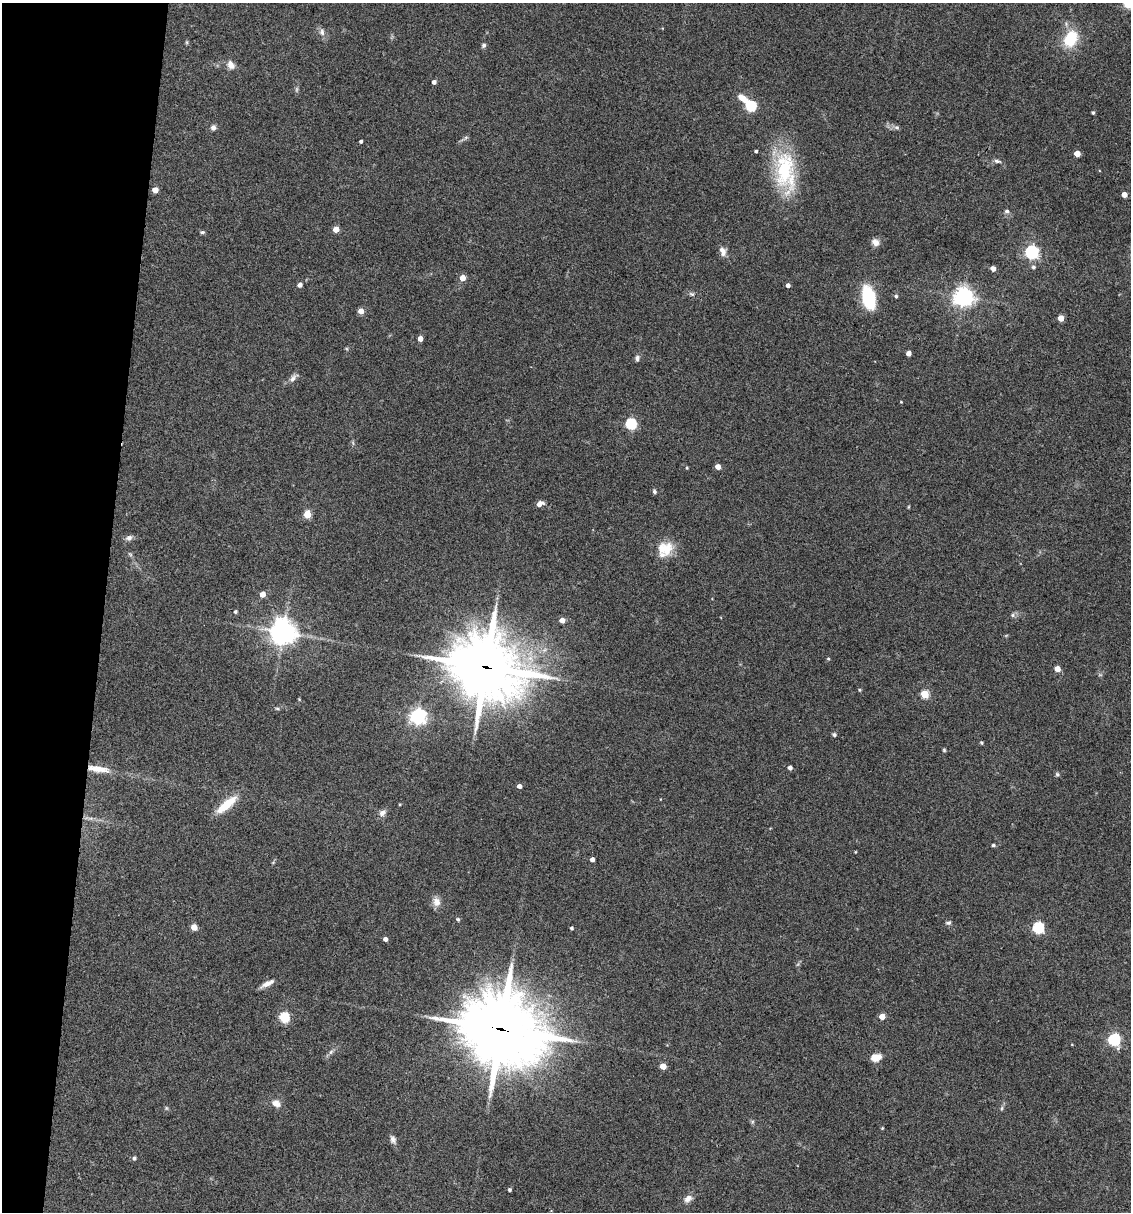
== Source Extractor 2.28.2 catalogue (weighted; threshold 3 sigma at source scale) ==
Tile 9 of 4 x 4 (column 1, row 3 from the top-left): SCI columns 234-1362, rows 1213-2422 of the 4864 x 4846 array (HDU 1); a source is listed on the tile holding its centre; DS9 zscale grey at full resolution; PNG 1133 x 1214 px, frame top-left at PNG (2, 3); no overlay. Shown black and unused: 9% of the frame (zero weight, under 3 of 4 exposures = <1% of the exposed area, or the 3 px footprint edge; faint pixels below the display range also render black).
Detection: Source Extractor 2.28.2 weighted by HDU 2 'WHT'; one run over the whole footprint, this tile lists its part. Background 0.127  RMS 0.0075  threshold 0.0338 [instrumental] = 3 sigma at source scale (4.5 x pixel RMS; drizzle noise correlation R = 1.50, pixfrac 1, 0.05/0.05 arcsec/px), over >= 5 px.
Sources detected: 100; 1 too faint to see at this stretch — not listed; the other 99 listed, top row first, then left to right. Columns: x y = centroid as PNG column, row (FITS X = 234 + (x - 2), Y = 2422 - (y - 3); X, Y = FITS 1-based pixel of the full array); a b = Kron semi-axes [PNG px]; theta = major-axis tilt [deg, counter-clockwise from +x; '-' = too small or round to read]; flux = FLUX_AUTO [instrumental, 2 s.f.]
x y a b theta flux
1128 3 10 7 89 14
322 32 10 7 -79 3
1070 39 20 14 66 25
187 42 6 4 -90 0.9
484 45 6 5 - 1.6
231 65 11 8 -60 5.2
434 82 4 4 - 2.8
750 106 11 5 -45 64
1093 112 4 3 - 1.1
896 127 8 4 -19 1.6
213 128 6 6 - 2.7
361 141 3 3 - 1.7
756 151 3 3 - 1.3
1077 154 4 4 - 9.7
997 161 11 5 -13 2.2
784 169 57 25 90 57
155 190 4 4 - 9.1
1124 195 4 4 - 7.6
1007 211 7 5 -1 1.6
336 229 4 4 - 10
202 232 6 4 -12 1.2
875 242 10 8 -39 4
723 251 11 8 -73 4.6
1032 252 6 6 - 140
1033 267 6 5 - 1.3
993 269 4 4 - 5.6
462 278 4 4 - 9
300 285 6 5 - 2.2
788 285 4 4 - 3.2
692 294 8 4 -35 1.4
896 296 4 4 - 1.2
963 297 7 6 - 410
868 298 19 10 -77 54
361 311 4 4 - 9.1
1061 318 4 4 - 11
420 339 4 4 - 6.8
908 353 4 4 - 5
637 358 8 6 85 2
293 378 14 6 51 3.3
901 402 3 3 - 0.56
631 424 5 5 - 79
718 467 4 4 - 6.6
687 468 4 3 - 0.66
654 491 6 4 -61 1.5
539 504 7 5 27 4.4
307 514 5 4 - 23
129 538 9 7 23 2.9
665 549 20 17 16 15
130 554 7 4 -45 1.2
262 594 4 4 - 8.3
235 612 4 4 - 1.2
1013 615 7 6 - 1.7
562 620 4 4 - 7
283 632 8 8 - 790
828 659 4 4 - 0.82
486 667 29 25 -25 3000
1057 669 4 4 - 8.5
859 690 5 4 - 0.79
925 694 5 5 - 31
299 699 5 3 - 0.57
277 708 6 4 -1 0.98
418 716 6 6 - 260
834 735 6 5 - 1.4
981 743 5 4 - 0.87
944 750 4 4 - 0.88
790 768 4 4 - 3.6
98 769 29 8 -9 11
1057 774 6 5 - 1.3
519 786 4 4 - 3.5
226 805 28 9 40 17
382 813 11 7 42 3.5
993 845 4 4 - 1.2
855 852 4 2 - 0.55
592 859 4 4 - 3.6
273 862 5 3 - 0.68
436 902 13 10 -77 5.4
458 919 4 4 - 1.4
948 923 8 5 16 1.6
194 927 5 4 - 11
572 928 4 3 - 1.4
1038 928 5 5 - 87
385 939 4 4 - 3.3
267 983 18 5 27 4.5
882 1016 4 4 - 9.7
284 1017 5 5 - 52
501 1029 32 28 -22 4100
1114 1040 6 5 - 100
331 1052 7 5 46 1.8
876 1057 13 9 14 6.6
663 1066 4 4 - 12
276 1103 12 8 -29 5.2
166 1108 6 4 -71 0.95
1002 1108 6 4 71 1.1
752 1122 6 4 72 0.99
882 1128 4 3 - 0.64
393 1139 12 7 -66 2.9
134 1158 5 4 - 1.8
510 1190 4 3 - 1.3
688 1199 11 8 39 4.2
Overlapping masked pixels (flux is a lower limit): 3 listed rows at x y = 486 667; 98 769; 501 1029
Isophote crosses this tile's border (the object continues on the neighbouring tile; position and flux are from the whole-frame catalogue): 1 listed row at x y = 1128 3